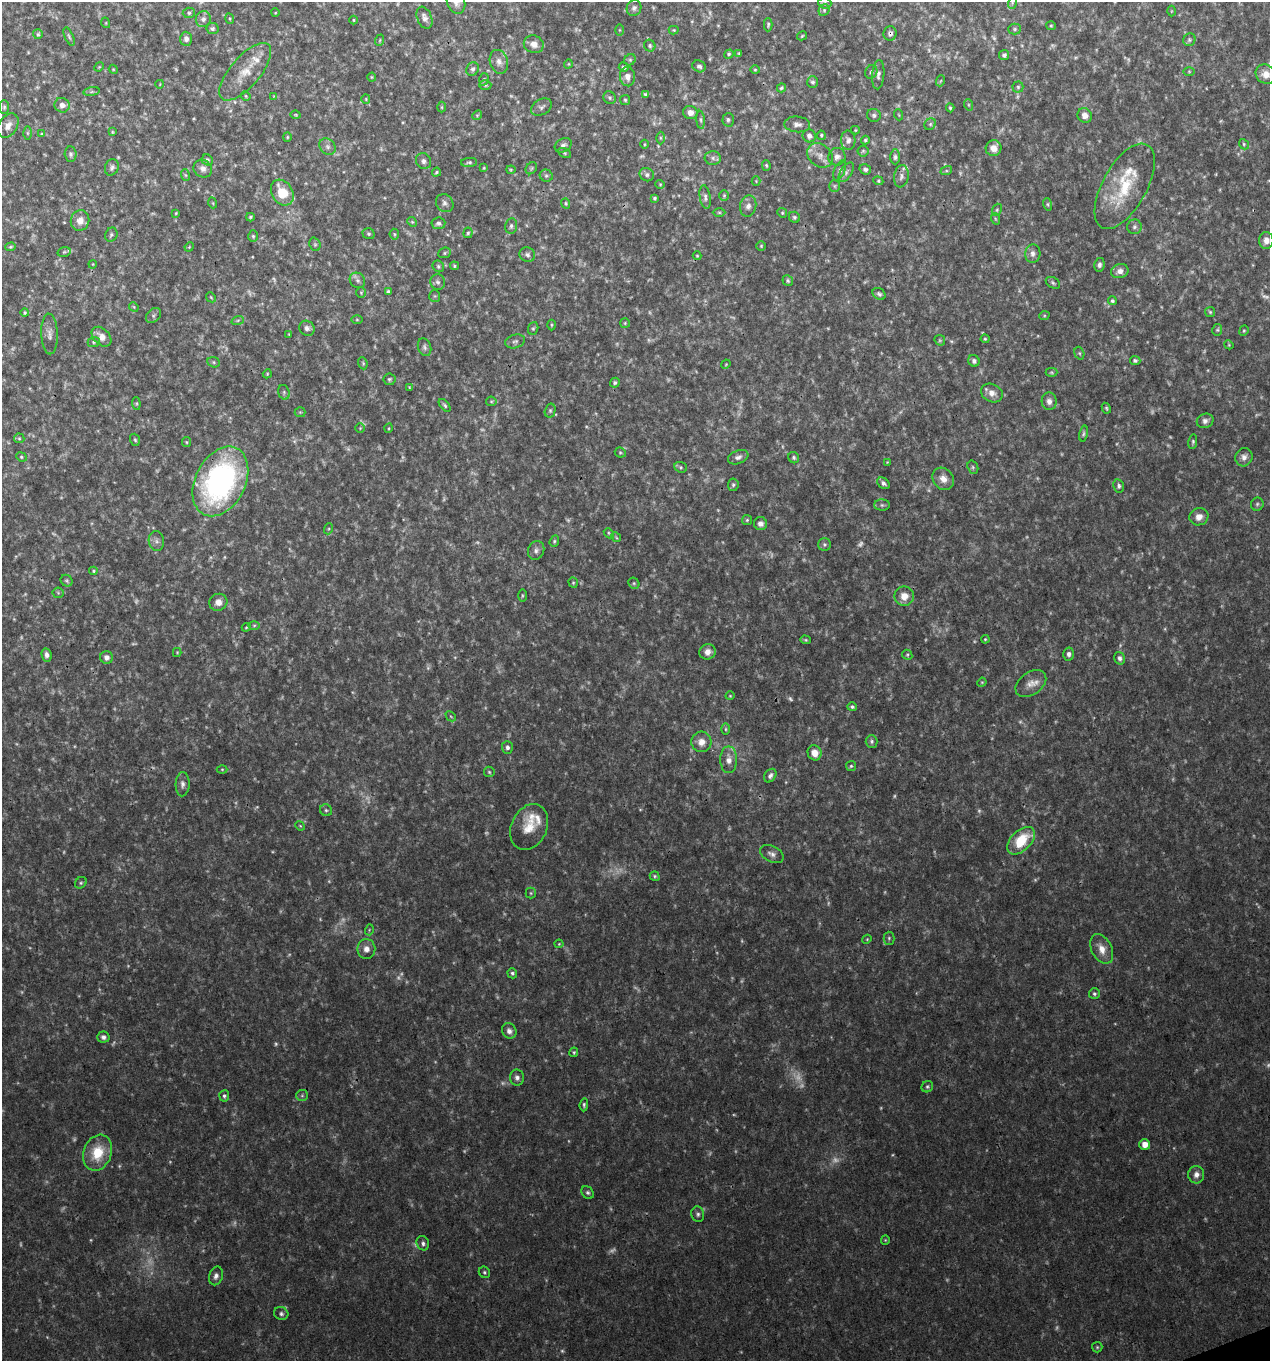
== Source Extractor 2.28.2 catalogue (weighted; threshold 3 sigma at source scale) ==
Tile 6 of 4 x 4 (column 2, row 2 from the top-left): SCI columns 1392-2659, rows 2720-4078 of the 5270 x 5440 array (HDU 1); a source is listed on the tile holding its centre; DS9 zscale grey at full resolution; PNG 1272 x 1363 px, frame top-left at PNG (2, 2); each listed source drawn as its Kron ellipse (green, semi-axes under 4 px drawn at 4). Shown black and unused: <1% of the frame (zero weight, under 3 of 4 exposures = <1% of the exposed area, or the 3 px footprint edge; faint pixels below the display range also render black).
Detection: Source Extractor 2.28.2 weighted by HDU 2 'WHT'; one run over the whole footprint, this tile lists its part. Background 0.03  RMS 0.0037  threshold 0.0167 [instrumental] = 3 sigma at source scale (4.5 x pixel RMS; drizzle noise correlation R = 1.50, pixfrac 1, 0.0396/0.0396 arcsec/px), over >= 5 px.
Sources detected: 451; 125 too faint to see at this stretch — neither listed nor drawn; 7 inside a brighter listed object's ellipse — not listed separately; the other 319 listed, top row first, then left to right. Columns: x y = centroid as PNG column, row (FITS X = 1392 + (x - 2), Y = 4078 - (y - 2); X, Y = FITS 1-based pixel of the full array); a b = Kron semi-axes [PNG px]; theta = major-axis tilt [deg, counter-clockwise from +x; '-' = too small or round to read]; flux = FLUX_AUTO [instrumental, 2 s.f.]
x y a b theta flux
456 2 12 9 -72 3.1
825 3 6 5 - 0.85
1012 3 6 4 73 0.52
634 8 8 7 - 1.2
824 10 6 5 - 0.7
1171 11 5 3 - 0.29
189 13 6 5 - 0.66
275 13 4 3 - 0.27
424 18 11 7 -67 2
203 19 8 7 - 1.6
230 19 5 3 - 0.38
353 20 4 3 - 0.34
106 23 5 3 - 0.31
768 25 6 4 88 0.58
1051 26 4 4 - 0.43
212 29 6 5 - 0.8
1015 29 6 5 - 0.68
619 30 5 3 - 0.34
674 30 5 4 - 0.37
890 33 7 6 - 1.2
38 34 5 5 - 0.55
69 36 10 4 -67 0.72
802 36 5 3 - 0.45
186 39 7 6 - 1.5
380 40 6 3 71 0.42
1189 40 6 6 - 0.82
534 44 10 8 -22 2.8
650 46 6 5 - 0.75
739 53 4 3 - 0.41
729 54 5 4 - 0.64
1004 55 5 5 - 0.95
630 60 6 5 - 0.63
499 62 12 9 -72 2.4
568 64 4 3 - 0.29
699 66 7 5 -30 1.1
99 67 5 4 - 0.31
624 67 5 4 - 0.96
113 69 5 3 - 0.33
473 69 7 6 - 0.98
755 70 4 4 - 0.39
1189 71 5 3 - 0.39
245 72 36 15 50 8.6
871 72 7 5 64 0.81
1266 74 10 9 - 3.7
878 75 15 6 85 1.6
372 77 4 4 - 0.38
627 77 9 7 -84 2.4
484 79 6 4 72 0.58
940 81 6 3 69 0.39
813 82 6 5 - 0.82
160 84 4 2 - 0.25
485 85 6 5 - 0.57
1018 87 5 5 - 0.65
781 88 5 3 - 0.58
92 92 8 4 9 0.63
645 94 4 4 - 0.59
246 96 5 4 - 0.4
274 96 3 3 - 0.27
610 98 6 6 - 0.81
366 99 5 4 - 0.42
625 100 5 5 - 0.57
62 105 8 7 - 1.9
969 105 6 3 -71 0.47
4 107 7 5 90 0.68
442 107 5 3 - 0.39
541 107 11 7 31 1.3
950 108 4 3 - 0.52
690 112 7 6 - 2.3
296 115 5 3 - 0.37
477 115 5 4 - 0.44
874 115 7 6 - 0.88
899 115 5 3 - 0.33
1085 115 7 7 - 2.5
701 120 9 4 -85 0.73
728 120 7 6 - 0.83
797 124 13 8 -4 1.8
930 124 6 5 - 0.77
8 126 13 9 59 2.6
855 130 4 4 - 0.38
112 132 3 3 - 0.38
27 133 6 4 -90 0.57
42 134 4 4 - 0.35
821 135 4 4 - 0.5
809 136 6 6 - 1.5
287 137 4 4 - 0.41
660 138 6 4 -89 0.6
848 140 10 7 -87 1.5
865 140 4 3 - 0.57
644 144 4 3 - 0.32
1244 144 5 4 - 0.54
563 145 9 6 29 1.3
328 147 9 7 -46 1.4
994 148 8 7 - 3.4
863 151 5 5 - 0.57
564 153 7 4 -27 0.58
71 154 8 6 -85 1.1
820 155 14 11 -39 3.4
837 157 9 8 - 1.8
895 157 7 4 -90 0.88
713 158 8 7 - 1.3
207 160 6 5 - 0.89
423 161 8 7 - 1.3
469 162 8 4 4 0.8
766 165 5 4 - 0.49
112 167 8 6 68 1.2
484 168 4 4 - 0.34
531 168 6 5 - 0.62
203 169 9 8 - 1.9
865 169 6 5 - 0.92
511 170 4 4 - 0.4
840 170 11 5 66 1.1
946 171 6 4 18 0.61
436 172 5 3 - 0.5
846 172 11 5 57 1.2
185 175 6 4 -70 0.51
647 175 7 6 - 1.1
546 176 6 6 - 0.89
901 176 11 7 80 1.6
756 181 4 4 - 0.33
878 181 5 4 - 0.54
660 184 4 4 - 0.39
834 186 6 5 - 0.64
1125 186 47 22 61 21
282 193 14 10 -58 10
724 195 5 5 - 0.58
705 197 12 5 -81 1.3
654 198 3 3 - 0.58
213 203 5 3 - 0.33
445 203 9 8 - 1.4
566 203 5 4 - 0.56
1047 204 6 4 -74 0.51
748 206 10 8 78 1.8
997 210 6 4 69 0.57
719 212 6 4 0 0.6
176 213 3 2 - 0.3
782 213 5 4 - 0.47
250 217 4 3 - 0.56
794 217 6 5 - 0.71
996 219 6 3 -69 0.41
80 221 10 9 - 3
412 222 5 4 - 0.43
438 223 7 6 - 1.1
511 226 8 6 81 1.1
1134 227 7 7 - 1.1
468 233 5 4 - 0.57
368 234 6 5 - 0.66
394 234 5 5 - 0.49
111 235 7 6 - 0.86
253 236 6 5 - 0.66
1266 240 8 7 - 2.3
315 244 7 5 -70 0.74
761 246 5 5 - 0.48
11 247 5 4 - 0.47
189 247 5 4 - 0.34
64 252 6 5 - 0.55
445 253 6 5 - 0.62
1033 253 9 7 84 1.8
527 255 8 7 - 1.2
697 256 4 4 - 0.39
93 264 4 3 - 0.27
1099 265 7 5 79 1.2
438 266 6 5 - 0.68
454 266 4 4 - 0.49
1120 271 9 7 19 2.2
357 280 8 7 - 1.2
788 281 6 5 - 0.74
438 282 8 7 - 1.2
1053 283 7 5 -30 0.72
388 292 4 3 - 0.6
361 293 5 5 - 0.53
879 294 7 5 -39 0.93
435 296 6 5 - 0.57
211 297 5 4 - 0.45
1112 301 4 4 - 0.72
134 307 5 4 - 0.42
1210 312 5 5 - 0.5
25 313 4 4 - 0.52
154 315 8 6 45 0.96
1044 316 5 3 - 0.35
238 320 6 4 19 0.57
357 320 6 4 -1 0.38
625 323 5 5 - 0.45
551 325 5 3 - 0.41
307 328 8 7 - 1.4
533 328 6 5 - 0.61
1217 330 6 5 - 0.56
1244 331 5 4 - 0.49
50 334 20 8 -88 2.6
289 334 4 4 - 0.3
101 337 11 8 -45 3.2
985 339 4 4 - 0.44
940 340 6 5 - 0.5
515 341 10 6 15 1.1
94 342 6 5 - 0.65
1229 345 5 3 - 0.35
424 347 9 6 -71 1.1
1079 353 6 4 -73 0.55
974 361 6 5 - 1.1
1135 361 5 4 - 0.8
214 362 6 5 - 0.61
363 363 6 4 -69 0.5
726 364 5 3 - 0.34
1051 372 6 4 -1 0.49
267 374 5 3 - 0.36
389 379 6 6 - 0.69
615 383 5 4 - 0.76
409 387 4 3 - 0.29
284 392 7 5 -72 0.84
992 393 11 9 -26 2.7
491 401 5 5 - 0.51
1049 401 9 7 -87 2
136 403 6 4 -84 0.45
445 405 7 4 -49 0.7
1106 408 5 3 - 0.54
550 411 7 5 76 0.69
300 412 5 5 - 0.48
1205 421 8 7 - 1.5
360 428 4 4 - 0.38
389 428 5 3 - 0.35
1083 434 8 4 78 0.7
19 438 5 5 - 0.48
135 440 6 4 -71 0.6
186 442 5 4 - 0.45
1193 442 7 4 80 0.67
620 453 5 5 - 0.52
21 457 5 4 - 0.52
738 457 10 6 22 1.5
1244 457 9 8 - 2.1
794 458 6 5 - 0.76
887 462 4 4 - 0.32
681 467 6 5 - 0.72
973 467 7 5 -70 0.67
943 479 12 10 -51 3.2
220 481 37 25 63 93
883 483 7 5 -36 1.1
733 485 6 5 - 0.78
1119 486 7 5 -78 0.97
1257 504 6 6 - 0.78
882 505 8 5 0 0.79
1199 517 9 8 - 2.7
747 520 5 5 - 0.53
761 524 6 6 - 1.7
328 529 6 3 70 0.53
609 533 6 4 -47 0.52
616 537 5 4 - 0.4
156 541 10 7 -79 1.5
554 541 6 4 70 0.55
824 544 6 6 - 0.81
536 550 9 8 - 1.5
93 571 4 3 - 0.46
67 581 6 5 - 0.67
573 583 5 4 - 0.48
634 583 6 5 - 0.6
58 593 5 5 - 0.57
522 595 6 3 90 0.45
904 596 10 9 - 3.9
218 602 9 8 - 2.8
254 625 6 4 1 0.54
246 627 4 4 - 0.39
985 639 4 3 - 0.42
805 640 5 4 - 0.49
177 652 4 4 - 0.36
707 652 8 7 - 2.6
1069 654 6 5 - 1.2
47 655 7 5 -80 1.3
907 655 5 4 - 0.52
106 657 6 6 - 1.7
1119 658 6 5 - 1.2
982 682 5 3 - 0.37
1031 683 17 11 35 3.9
730 696 4 4 - 0.37
852 707 5 4 - 0.75
451 716 6 3 -44 0.39
725 729 6 4 -90 0.66
872 741 6 6 - 0.84
701 742 10 10 - 3.3
507 747 6 5 - 1.1
815 753 7 7 - 3.5
729 760 13 8 90 3.1
851 766 5 5 - 0.59
222 769 5 3 - 0.38
489 772 5 5 - 0.57
770 776 7 5 53 1.4
183 784 12 7 87 1.7
326 810 6 5 - 0.78
300 826 5 4 - 0.39
529 827 24 18 66 8
1021 841 17 10 45 14
772 854 12 8 -27 1.9
655 876 5 4 - 0.62
81 883 6 5 - 0.67
531 893 5 5 - 0.54
369 930 5 3 - 0.36
889 938 6 5 - 0.72
867 939 5 3 - 0.38
559 944 4 4 - 0.37
366 949 10 9 - 2.6
1102 949 16 10 -63 4
512 973 5 4 - 0.8
1094 994 5 5 - 0.7
509 1031 8 7 - 1.8
103 1037 6 5 - 1.2
574 1052 5 4 - 0.55
517 1078 8 7 - 1.4
927 1087 6 5 - 0.72
302 1095 6 5 - 0.69
224 1096 5 5 - 0.84
584 1105 6 4 84 0.74
1145 1144 5 5 - 3.2
97 1153 18 14 70 11
1196 1175 8 8 - 2.3
588 1193 7 5 -43 0.85
698 1214 8 6 -76 1
885 1240 4 4 - 0.37
423 1243 7 6 - 1.2
484 1272 6 5 - 0.66
216 1276 9 6 74 1.5
281 1314 7 6 - 1
1097 1347 5 5 - 0.54
Overlapping masked pixels (flux is a lower limit): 2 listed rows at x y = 890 33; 220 481
Isophote crosses this tile's border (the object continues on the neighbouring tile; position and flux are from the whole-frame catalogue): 1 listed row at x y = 456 2